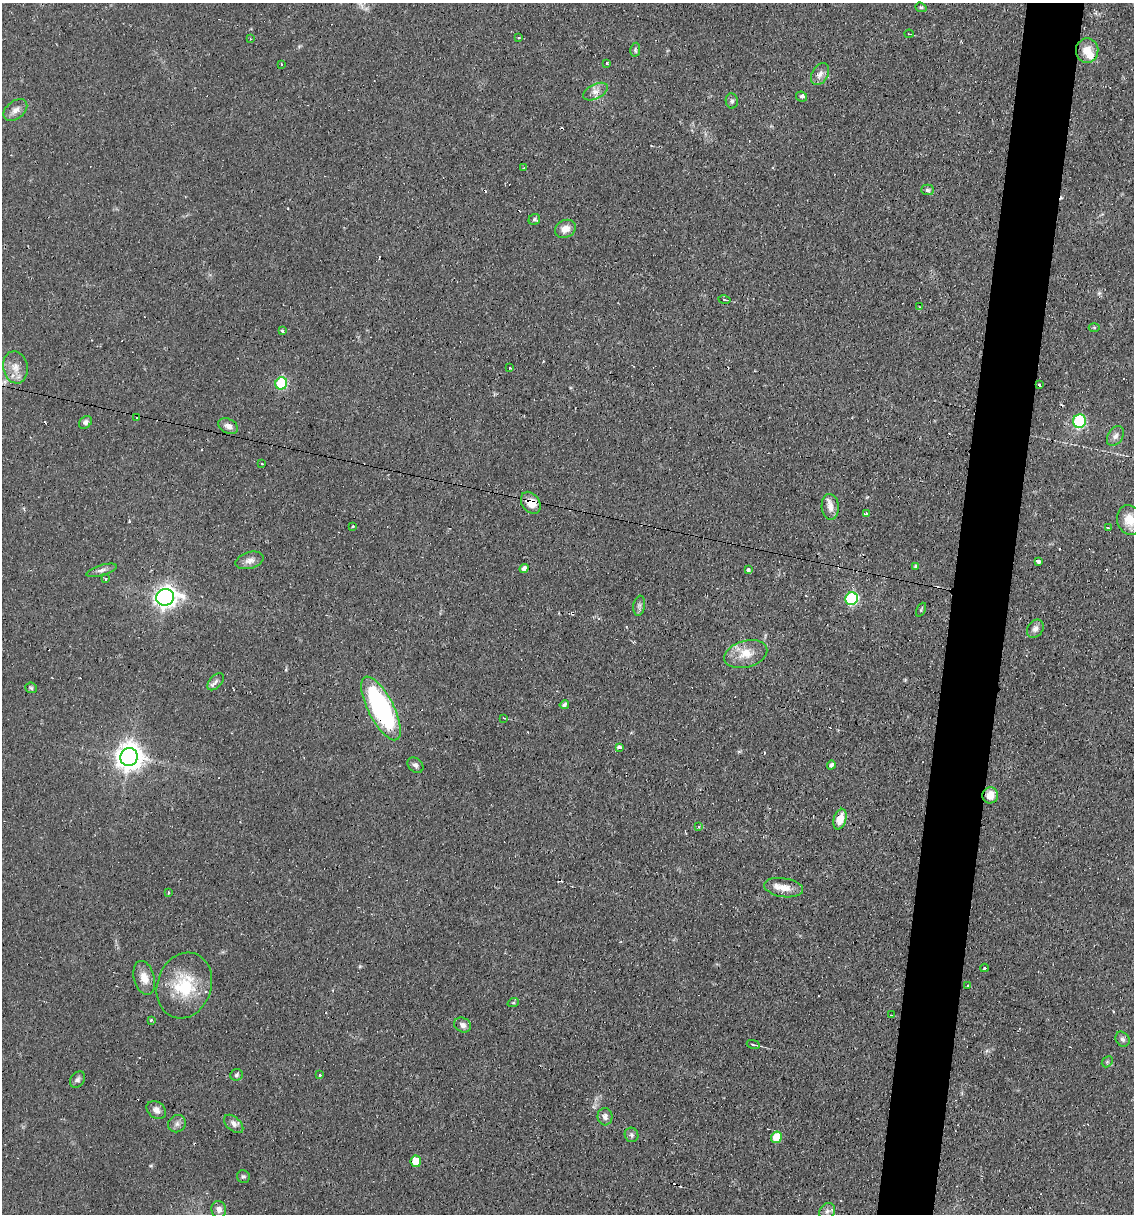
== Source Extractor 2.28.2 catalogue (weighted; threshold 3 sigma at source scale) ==
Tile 10 of 4 x 4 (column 2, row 3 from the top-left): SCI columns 1365-2496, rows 1213-2424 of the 4874 x 4848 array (HDU 1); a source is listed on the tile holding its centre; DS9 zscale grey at full resolution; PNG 1136 x 1216 px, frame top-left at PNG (2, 3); each listed source drawn as its Kron ellipse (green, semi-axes under 4 px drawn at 4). Shown black and unused: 5% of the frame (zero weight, under 2 of 3 exposures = <1% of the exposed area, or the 3 px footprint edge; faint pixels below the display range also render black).
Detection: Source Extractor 2.28.2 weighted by HDU 2 'WHT'; one run over the whole footprint, this tile lists its part. Background 0.0644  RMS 0.0052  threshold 0.0234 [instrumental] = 3 sigma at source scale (4.5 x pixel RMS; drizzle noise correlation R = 1.50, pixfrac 1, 0.05/0.05 arcsec/px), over >= 5 px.
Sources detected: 108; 1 inside a brighter object's white glare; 18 cosmic-ray / hot-pixel residue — neither listed nor drawn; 1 inside a brighter listed object's ellipse — not listed separately; the other 88 listed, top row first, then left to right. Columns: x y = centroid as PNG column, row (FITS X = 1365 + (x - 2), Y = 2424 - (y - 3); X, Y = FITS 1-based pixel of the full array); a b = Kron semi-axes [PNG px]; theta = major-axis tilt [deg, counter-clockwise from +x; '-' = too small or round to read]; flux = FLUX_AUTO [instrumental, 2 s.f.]
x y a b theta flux
921 7 6 4 -20 0.77
909 34 4 3 - 0.52
519 38 3 2 - 0.49
250 39 3 2 - 0.38
635 50 7 5 80 1
1087 51 12 11 - 7.6
281 64 3 2 - 0.55
607 64 3 3 - 1.1
820 74 12 8 61 3.1
595 92 13 7 27 3.3
801 96 6 4 -26 1.1
732 101 7 6 - 1.3
15 110 13 9 39 3.4
524 168 3 3 - 0.69
927 190 6 5 - 1.1
534 220 6 5 - 1.1
565 229 11 8 28 4.6
724 300 6 2 -10 0.59
920 307 3 2 - 0.48
1094 327 5 3 - 0.55
282 331 4 4 - 0.74
15 367 16 12 -80 6
509 368 3 2 - 0.84
281 383 6 5 - 38
1039 385 3 2 - 0.82
136 418 3 3 - 1.8
1079 421 7 6 - 52
85 422 7 5 48 1.7
228 426 10 7 -26 2.8
1115 436 11 7 57 2.6
262 464 3 3 - 0.9
531 503 12 8 -55 7.5
830 507 13 8 -86 4.1
866 514 3 3 - 2.9
1129 520 15 12 -73 8.3
353 526 3 3 - 1.5
1108 528 3 2 - 0.34
249 560 14 8 16 3.3
1039 562 3 3 - 82
916 566 4 3 - 0.83
524 568 5 4 - 2.2
101 570 16 5 17 2.2
748 570 3 3 - 1.9
105 579 3 3 - 1
165 597 9 8 - 330
852 599 6 6 - 64
639 606 10 6 80 1.5
921 610 7 3 65 0.62
1035 629 10 7 54 2.6
746 654 22 13 16 9.3
216 682 10 6 46 1.9
31 688 6 5 - 0.89
564 705 4 4 - 1.5
381 708 35 13 -63 85
504 718 4 3 - 0.58
619 747 4 3 - 3.3
129 757 9 8 - 630
415 765 9 6 -41 1.8
831 765 4 3 - 1.8
990 795 8 7 - 6.1
840 819 10 6 73 7.3
698 827 4 3 - 0.79
784 888 19 9 -8 6
168 893 3 3 - 1.4
984 968 4 3 - 0.46
144 978 17 10 -75 6.2
184 985 33 27 71 27
968 986 3 3 - 1.3
513 1003 6 3 18 0.6
891 1015 2 2 - 0.3
151 1020 3 3 - 1.2
463 1025 9 7 -30 2.3
1122 1039 8 6 -55 1.7
753 1044 6 2 -11 1.2
1107 1062 6 4 46 0.74
236 1075 6 5 - 1.1
319 1075 3 3 - 1.7
77 1079 9 6 49 1.7
156 1110 10 8 -37 2.9
605 1117 8 7 - 2.4
177 1124 9 8 - 2.3
234 1124 11 7 -42 2.2
632 1135 7 6 - 1.3
776 1137 6 5 - 12
416 1161 6 5 - 8.4
243 1177 6 6 - 1
219 1209 8 7 - 2.7
827 1211 9 7 55 2
Overlapping masked pixels (flux is a lower limit): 3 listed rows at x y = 531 503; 381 708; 990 795
Isophote crosses this tile's border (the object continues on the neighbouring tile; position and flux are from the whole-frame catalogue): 1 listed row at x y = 1129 520